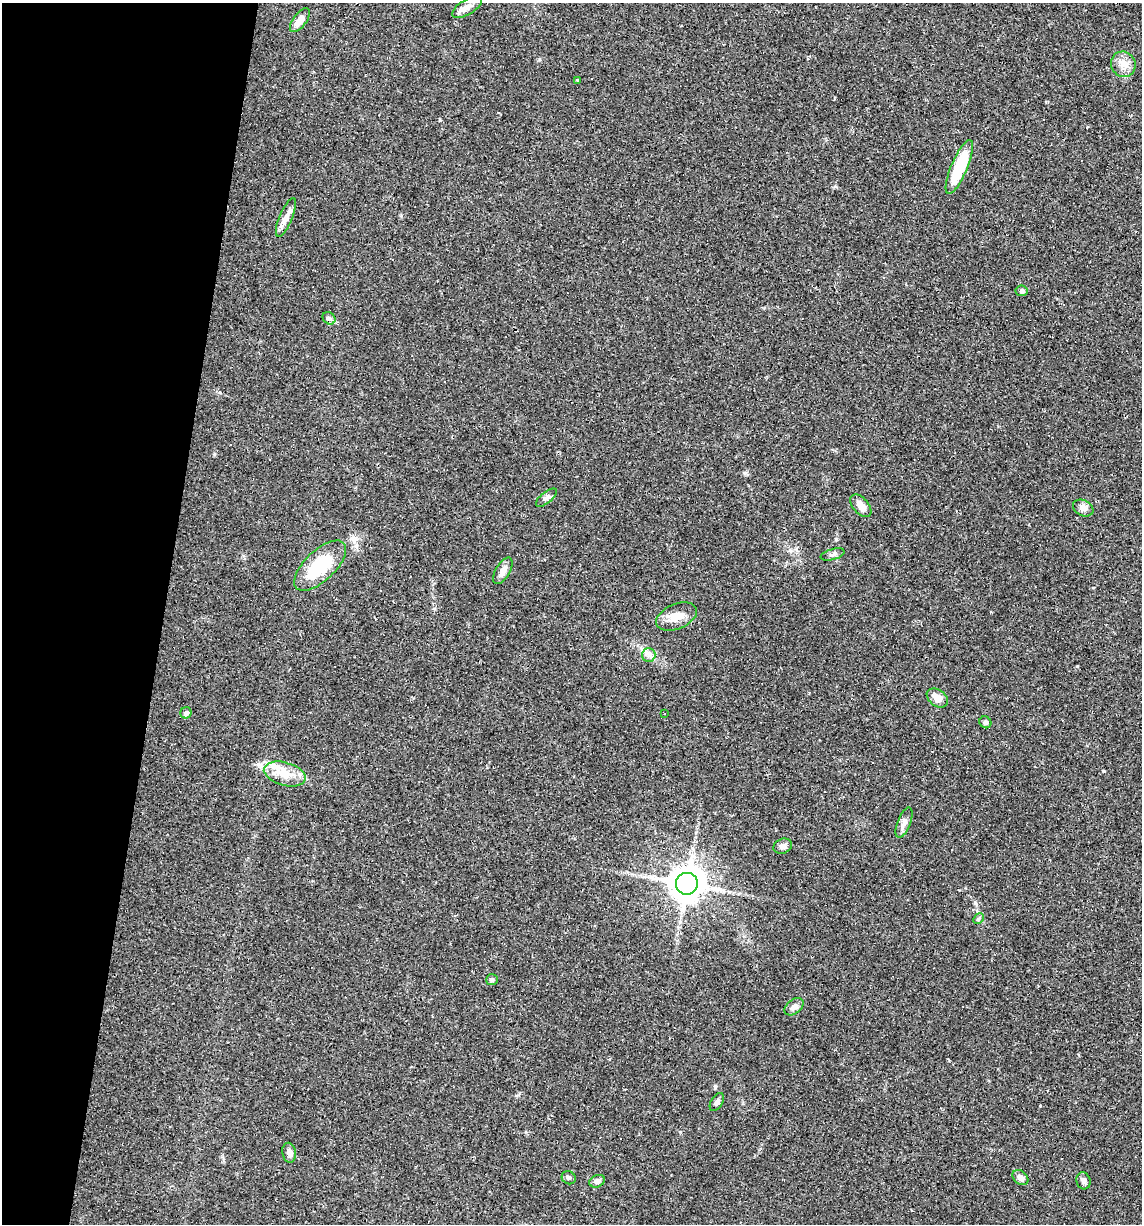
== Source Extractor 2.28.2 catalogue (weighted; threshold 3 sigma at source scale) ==
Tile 9 of 4 x 4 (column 1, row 3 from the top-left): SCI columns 114-1253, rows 1223-2444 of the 4907 x 4887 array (HDU 1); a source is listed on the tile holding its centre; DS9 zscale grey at full resolution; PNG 1144 x 1226 px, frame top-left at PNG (2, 3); each listed source drawn as its Kron ellipse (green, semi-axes under 4 px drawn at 4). Shown black and unused: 14% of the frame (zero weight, under 2 of 3 exposures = <1% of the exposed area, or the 3 px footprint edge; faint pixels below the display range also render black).
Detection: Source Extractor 2.28.2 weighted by HDU 2 'WHT'; one run over the whole footprint, this tile lists its part. Background 0.0519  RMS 0.0065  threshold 0.0294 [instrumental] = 3 sigma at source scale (4.5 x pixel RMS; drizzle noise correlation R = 1.50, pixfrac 1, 0.05/0.05 arcsec/px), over >= 5 px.
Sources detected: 41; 7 cosmic-ray / hot-pixel residue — neither listed nor drawn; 1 inside a brighter listed object's ellipse — not listed separately; the other 33 listed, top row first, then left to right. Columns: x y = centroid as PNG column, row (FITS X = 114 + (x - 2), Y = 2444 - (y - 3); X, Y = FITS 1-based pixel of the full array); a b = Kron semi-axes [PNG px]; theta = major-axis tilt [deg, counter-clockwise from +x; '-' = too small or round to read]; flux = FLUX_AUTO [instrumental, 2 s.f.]
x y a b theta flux
467 7 17 7 31 4.4
300 20 14 6 53 6.1
1123 64 13 12 - 6.3
577 80 3 2 - 1.1
959 167 29 8 67 30
286 217 21 6 67 4.8
1022 291 6 5 - 1.6
329 318 7 5 -42 1.4
546 498 13 5 39 2.3
861 506 13 7 -49 4.7
1083 508 11 7 -29 2.9
833 554 12 5 15 2
320 566 33 15 44 32
503 571 15 7 59 4.1
677 617 21 12 23 8.6
649 655 7 6 - 2.2
937 698 12 8 -35 5.7
186 713 5 5 - 1.2
665 714 2 2 - 0.4
985 722 6 5 - 1.3
285 774 21 11 -15 10
904 823 16 6 68 3.8
783 846 9 7 22 2.4
687 884 11 11 - 1200
978 919 6 4 45 0.96
492 980 6 5 - 1.1
794 1007 11 7 39 2.9
717 1102 10 5 57 2.1
289 1153 10 6 -81 3
569 1178 7 6 - 1.5
1020 1178 9 6 -42 3.1
597 1181 8 6 25 2.5
1083 1181 8 7 - 1.9
Unlisted compact peaks at least as high as the median listed source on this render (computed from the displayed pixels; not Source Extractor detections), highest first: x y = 1103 771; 975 903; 836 539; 745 473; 440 120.